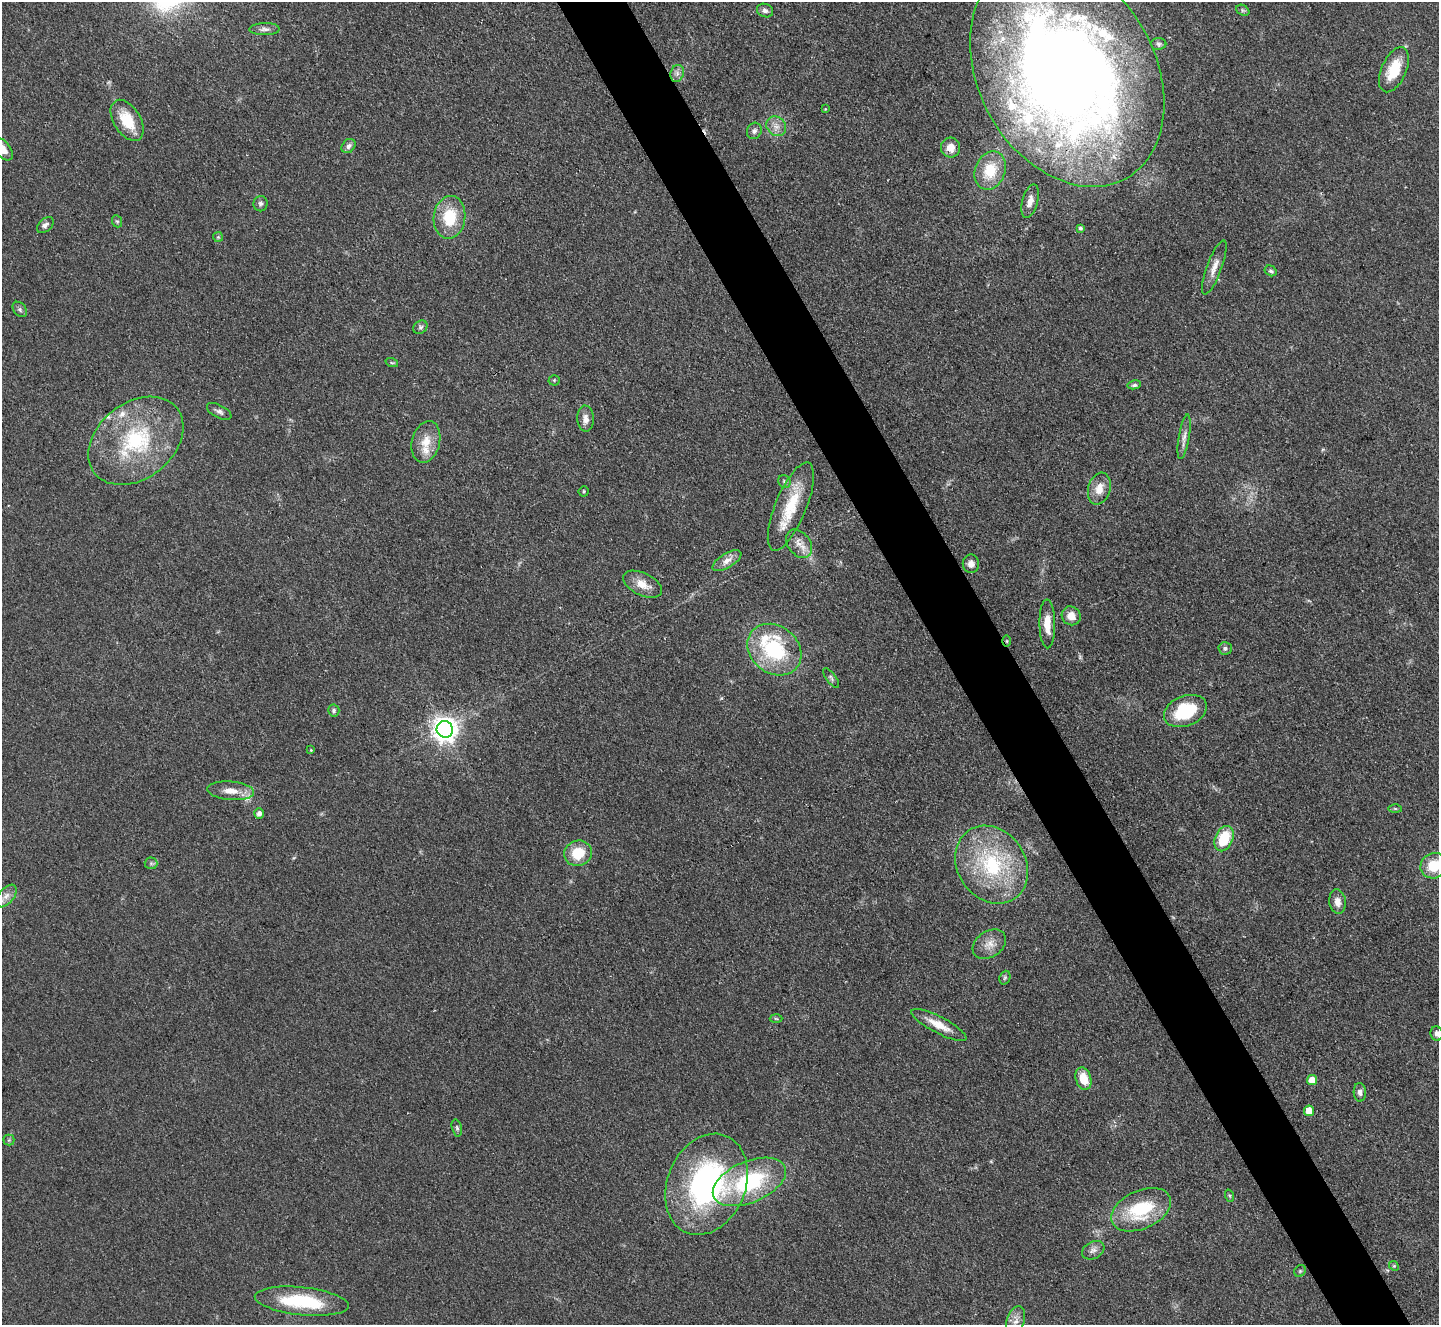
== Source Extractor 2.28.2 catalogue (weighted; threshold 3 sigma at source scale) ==
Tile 6 of 4 x 4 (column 2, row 2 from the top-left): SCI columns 1440-2876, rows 2939-4261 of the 5752 x 5743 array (HDU 1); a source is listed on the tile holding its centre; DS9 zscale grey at full resolution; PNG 1441 x 1327 px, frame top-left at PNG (2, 2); each listed source drawn as its Kron ellipse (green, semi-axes under 4 px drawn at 4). Shown black and unused: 5% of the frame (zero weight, under 3 of 4 exposures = <1% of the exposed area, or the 3 px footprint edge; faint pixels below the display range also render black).
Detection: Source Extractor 2.28.2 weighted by HDU 2 'WHT'; one run over the whole footprint, this tile lists its part. Background 0.0851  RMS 0.0062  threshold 0.028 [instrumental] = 3 sigma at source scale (4.5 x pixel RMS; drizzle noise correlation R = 1.50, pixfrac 1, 0.05/0.05 arcsec/px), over >= 5 px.
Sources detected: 93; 1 cosmic-ray / hot-pixel residue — neither listed nor drawn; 10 inside a brighter listed object's ellipse — not listed separately; the other 82 listed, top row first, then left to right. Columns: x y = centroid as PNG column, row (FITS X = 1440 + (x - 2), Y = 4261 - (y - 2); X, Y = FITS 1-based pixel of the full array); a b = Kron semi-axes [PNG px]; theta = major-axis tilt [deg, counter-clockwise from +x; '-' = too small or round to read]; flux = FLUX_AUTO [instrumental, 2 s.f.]
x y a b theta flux
1243 10 7 5 -31 1.2
765 11 8 6 -22 2.3
265 29 15 6 1 3
1159 44 8 6 -2 1.6
1394 70 24 12 66 18
677 73 9 6 72 2.6
1067 73 121 88 -61 960
825 109 4 3 - 0.5
127 120 23 13 -58 19
776 126 10 9 - 4.4
754 131 8 7 - 2.2
348 146 8 6 49 2.3
950 148 10 9 - 6.1
3 149 13 7 -53 5.4
990 171 20 15 69 20
1030 201 17 7 75 5
260 204 7 7 - 1.8
449 217 21 16 83 23
117 221 6 5 - 0.97
45 225 10 6 43 2.2
1080 228 4 4 - 1.2
218 237 5 5 - 0.92
1214 268 29 7 70 6.6
1271 271 6 5 - 1.3
20 309 9 6 -50 1.7
420 327 7 6 - 1.6
392 363 6 4 -18 0.83
554 380 5 5 - 0.87
1134 385 7 4 10 1.2
219 411 13 6 -27 2.4
585 419 13 8 -87 4.3
1184 437 22 5 80 4.1
136 441 52 38 38 67
426 442 21 14 76 11
784 481 7 6 - 1.6
1099 489 16 11 74 8.2
584 491 5 5 - 0.95
791 507 47 15 68 27
799 544 16 11 -52 6.4
727 561 16 7 32 4.9
971 564 9 8 - 3.4
642 584 21 11 -26 8.8
1071 616 10 9 - 5.8
1047 624 24 8 -89 9.3
1007 641 5 3 - 0.66
1225 648 6 6 - 1.6
774 650 29 23 -39 52
831 678 12 5 -53 1.5
334 710 6 5 - 1.4
1185 711 22 15 22 33
445 729 8 8 - 590
311 750 3 3 - 0.47
231 791 23 9 -5 8.4
1395 809 6 4 -1 0.98
259 813 5 5 - 3
1224 839 13 9 66 25
578 853 14 12 23 17
151 863 6 6 - 1.3
992 865 41 34 -56 62
1434 866 13 12 - 17
6 896 13 7 51 4.3
1337 902 12 8 -82 4.9
989 944 18 13 35 7
1005 978 7 5 69 1.1
776 1018 6 4 -2 0.84
939 1025 31 8 -27 10
1437 1034 7 6 - 2.7
1083 1079 11 7 -73 12
1312 1080 5 5 - 8
1360 1092 9 6 -87 2.6
1309 1111 5 5 - 10
457 1128 9 5 -76 1.3
9 1140 5 5 - 0.96
749 1182 39 20 23 63
706 1184 52 39 67 140
1230 1196 6 4 -71 0.83
1141 1210 32 19 24 39
1093 1250 12 8 29 3.1
1394 1266 5 4 - 0.77
1300 1271 6 5 - 1
302 1301 47 14 -6 41
1016 1321 15 8 71 4.2
Overlapping masked pixels (flux is a lower limit): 2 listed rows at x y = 1067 73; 1007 641
Isophote crosses this tile's border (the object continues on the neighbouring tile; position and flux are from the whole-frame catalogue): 4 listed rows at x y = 1067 73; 3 149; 1434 866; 1437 1034